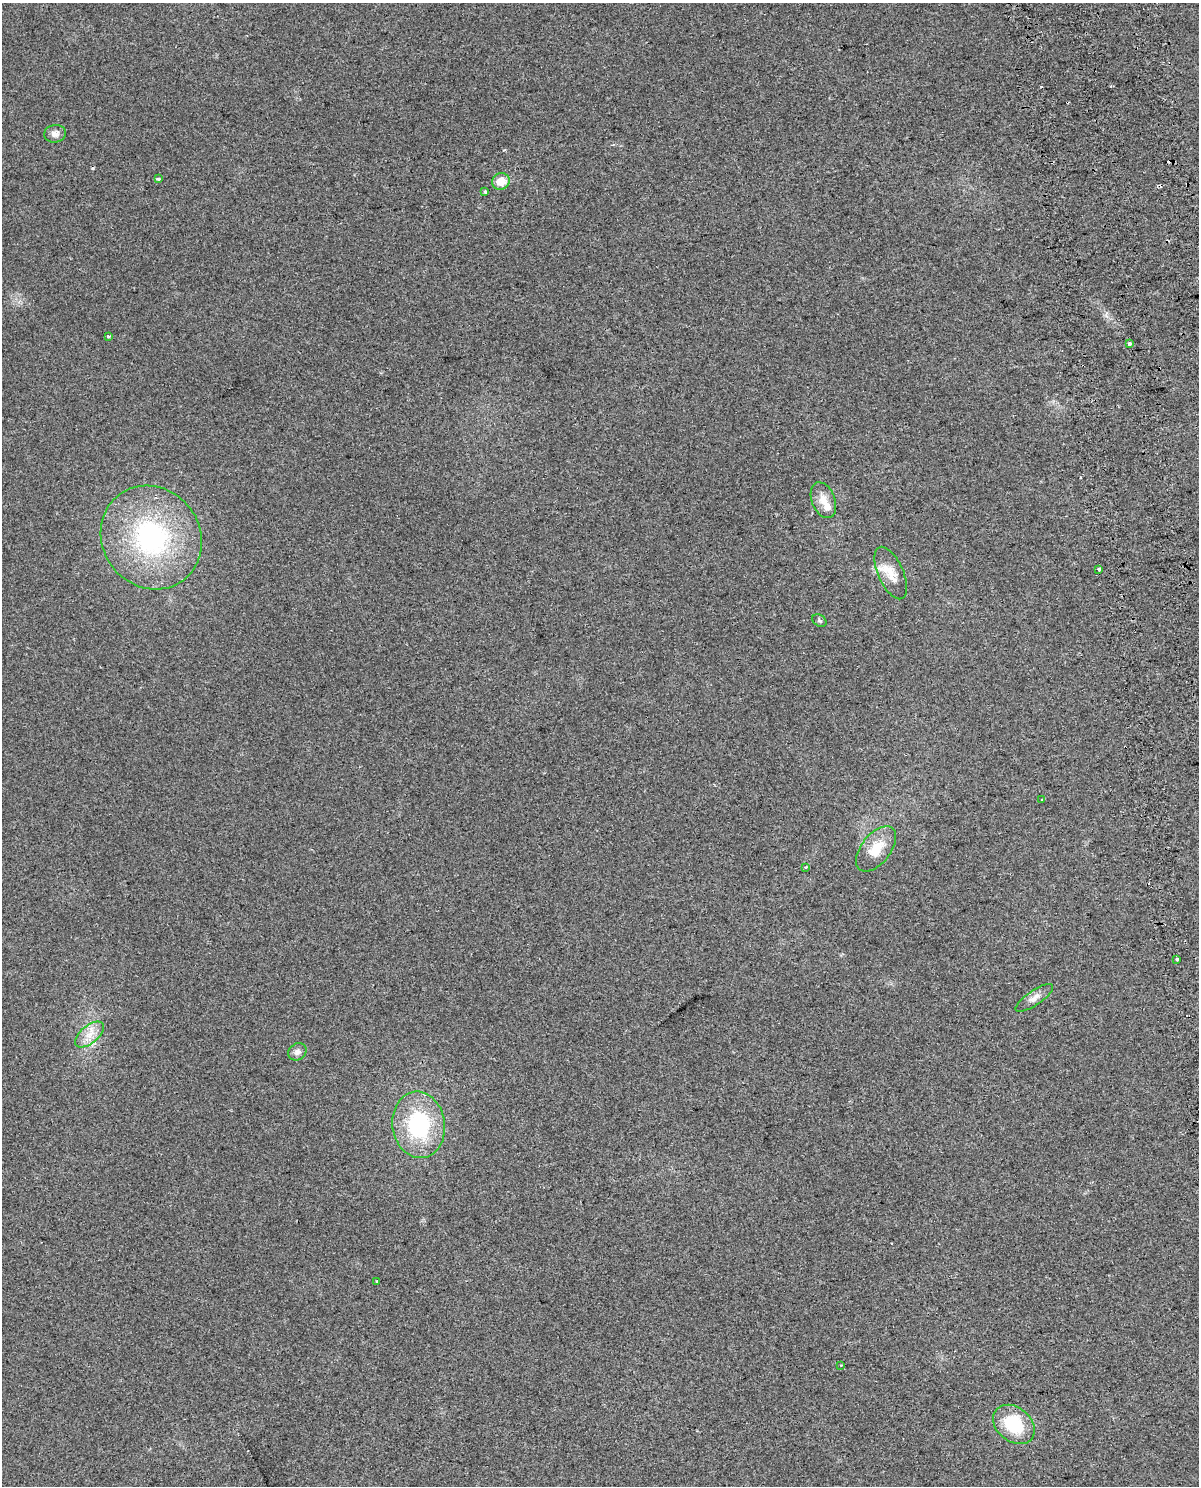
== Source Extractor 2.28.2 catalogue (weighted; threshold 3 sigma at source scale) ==
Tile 6 of 4 x 3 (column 2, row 2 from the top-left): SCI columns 1252-2448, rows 1518-3001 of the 4897 x 4562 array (HDU 1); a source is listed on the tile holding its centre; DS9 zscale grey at full resolution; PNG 1201 x 1488 px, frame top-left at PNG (2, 3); each listed source drawn as its Kron ellipse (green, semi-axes under 4 px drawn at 4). Shown black and unused: <1% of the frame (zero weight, under 2 of 3 exposures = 3% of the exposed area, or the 3 px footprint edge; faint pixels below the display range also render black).
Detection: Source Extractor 2.28.2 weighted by HDU 2 'WHT'; one run over the whole footprint, this tile lists its part. Background 0.0239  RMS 0.0069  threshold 0.0309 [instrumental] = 3 sigma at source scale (4.5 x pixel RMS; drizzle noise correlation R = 1.50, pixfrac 1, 0.0396/0.0396 arcsec/px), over >= 5 px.
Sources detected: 32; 9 cosmic-ray / hot-pixel residue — neither listed nor drawn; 1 inside a brighter listed object's ellipse — not listed separately; the other 22 listed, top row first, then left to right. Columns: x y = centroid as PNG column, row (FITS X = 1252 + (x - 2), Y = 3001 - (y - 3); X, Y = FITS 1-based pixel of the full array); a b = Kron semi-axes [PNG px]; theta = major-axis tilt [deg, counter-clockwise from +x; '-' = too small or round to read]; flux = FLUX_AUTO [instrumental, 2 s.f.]
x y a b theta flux
55 134 11 8 6 3.6
158 179 3 3 - 1.5
501 181 9 8 - 11
485 191 4 3 - 0.94
108 337 3 3 - 4
1129 344 4 3 - 2.5
823 500 18 11 -69 8
151 537 53 49 -53 120
1099 569 3 3 - 4.9
891 573 28 12 -66 11
819 621 8 5 -35 1.3
1041 800 3 3 - 1.8
876 849 26 14 51 14
806 867 4 3 - 1
1177 959 3 3 - 4
1034 998 22 7 34 4.7
89 1035 17 8 39 7.9
297 1052 10 8 32 3
419 1125 33 26 -82 62
377 1281 3 3 - 1.5
841 1365 3 2 - 0.66
1014 1424 23 17 -40 33